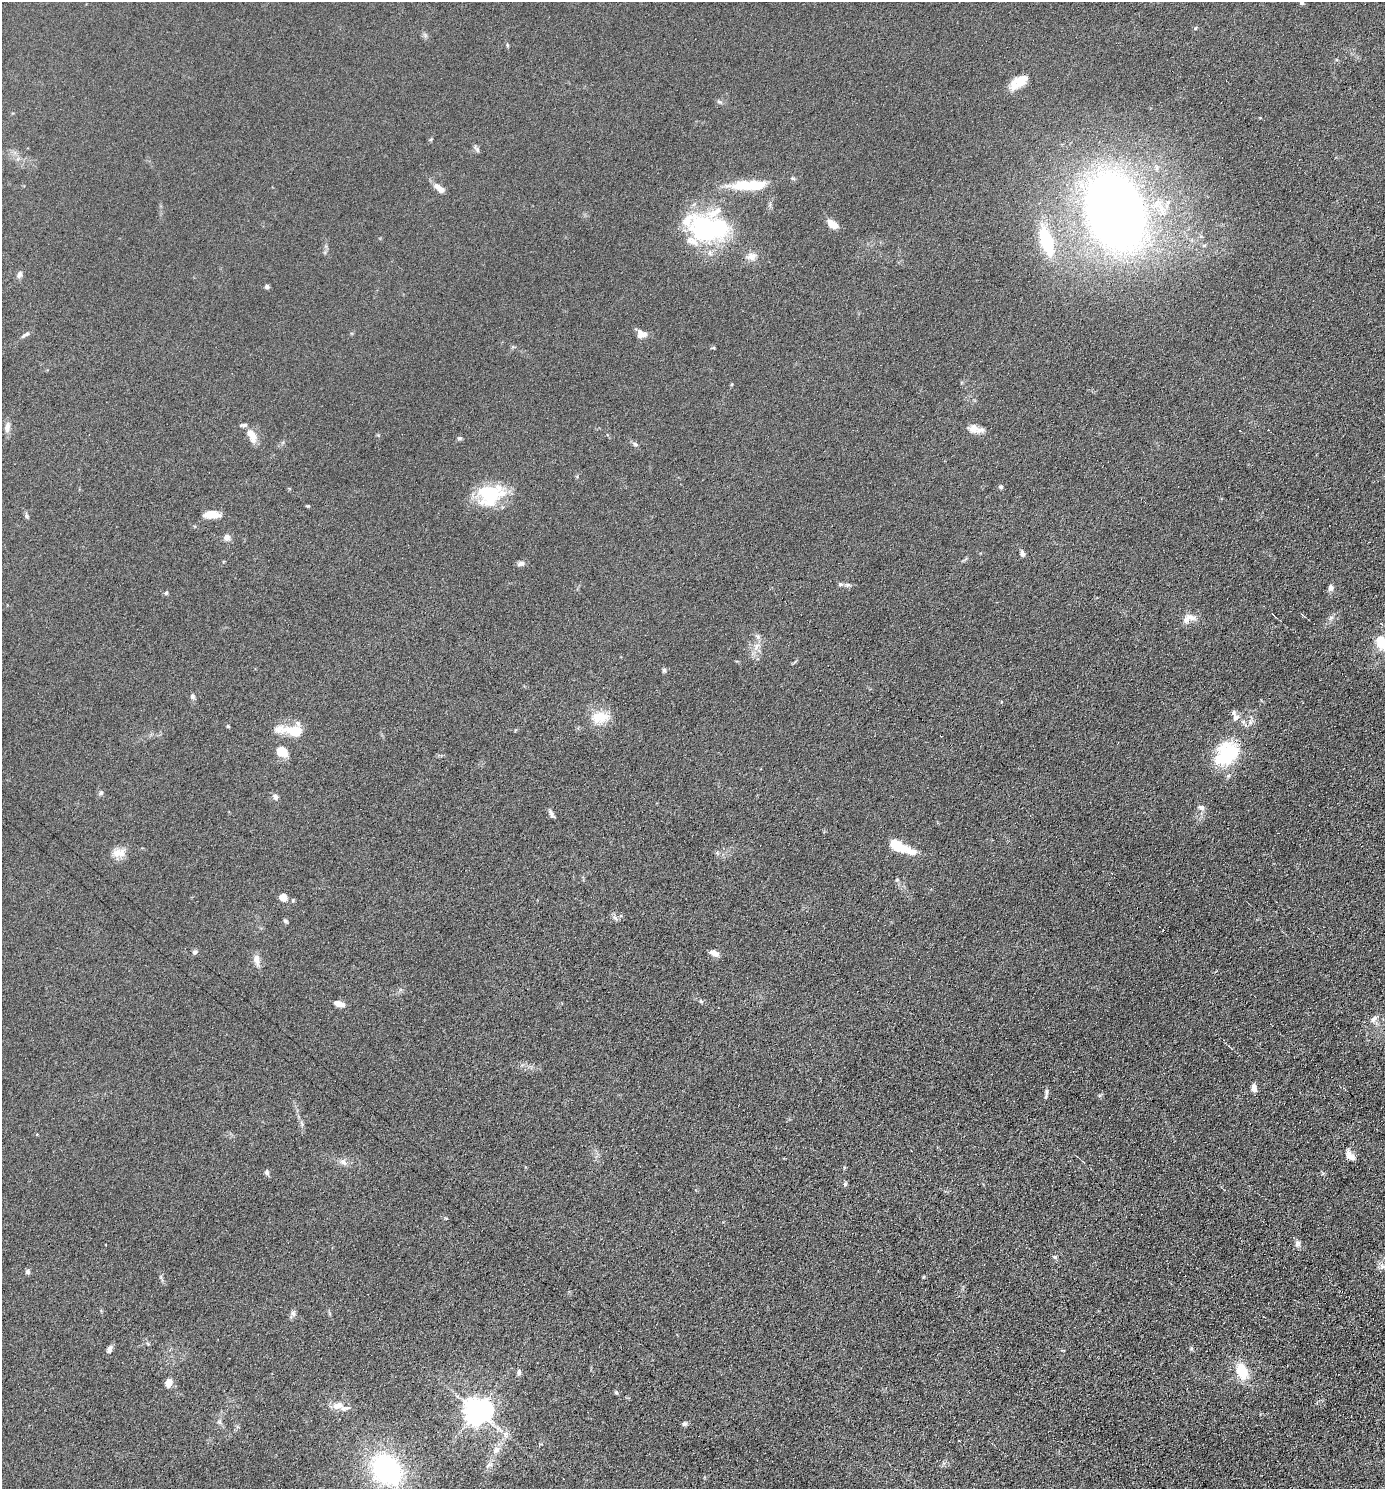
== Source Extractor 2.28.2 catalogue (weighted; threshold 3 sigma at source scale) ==
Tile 6 of 4 x 4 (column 2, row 2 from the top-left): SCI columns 1532-2914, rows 2983-4469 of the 5970 x 5964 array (HDU 1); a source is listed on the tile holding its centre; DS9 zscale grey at full resolution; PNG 1387 x 1491 px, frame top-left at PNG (2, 2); no overlay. Shown black and unused: <1% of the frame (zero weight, under 4 of 8 exposures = <1% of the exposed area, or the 3 px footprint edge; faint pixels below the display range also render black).
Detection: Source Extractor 2.28.2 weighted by HDU 2 'WHT'; one run over the whole footprint, this tile lists its part. Background 0.0901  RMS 0.0078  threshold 0.032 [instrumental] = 3 sigma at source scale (4.09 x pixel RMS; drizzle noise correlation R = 1.36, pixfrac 0.8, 0.05/0.05 arcsec/px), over >= 5 px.
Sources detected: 97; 1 inside a brighter object's white glare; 1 cosmic-ray / hot-pixel residue — not listed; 8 inside a brighter listed object's ellipse — not listed separately; the other 87 listed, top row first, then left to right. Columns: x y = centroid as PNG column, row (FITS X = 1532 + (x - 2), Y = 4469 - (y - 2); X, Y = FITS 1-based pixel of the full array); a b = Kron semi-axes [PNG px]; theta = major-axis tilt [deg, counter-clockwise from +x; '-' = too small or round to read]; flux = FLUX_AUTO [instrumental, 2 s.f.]
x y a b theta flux
1302 3 5 4 - 1.5
1195 28 5 4 - 0.81
507 45 6 3 -71 0.75
1019 82 25 12 33 12
719 102 8 4 -23 1.3
477 149 11 4 -56 1.5
750 185 43 10 1 29
439 188 15 6 -39 5.7
1115 212 47 33 -69 970
832 224 13 8 -33 6.5
709 229 45 27 4 99
1046 241 25 10 -74 45
751 257 14 10 4 5
20 275 8 6 62 2.8
267 287 5 5 - 1.6
26 334 12 4 33 2.1
641 334 12 9 -13 5.5
713 348 6 3 18 0.69
732 384 5 3 - 0.68
7 427 13 7 79 3.7
975 429 21 9 -13 6.1
251 435 19 9 -60 9.2
459 438 7 5 1 1.1
635 444 9 4 -26 1.5
1001 487 6 5 - 1.3
488 492 42 21 9 32
308 506 5 4 - 0.68
211 515 17 8 1 9.1
26 516 8 4 -82 1.3
227 537 8 8 - 3.2
1022 553 8 5 -75 2.4
521 563 10 6 14 2.5
847 585 9 5 2 1.7
1331 588 8 6 85 2.4
166 593 5 5 - 0.89
1190 617 18 7 -18 4.7
1331 618 9 3 45 1.5
757 636 8 5 -72 2
1381 643 14 10 -68 17
756 646 13 5 58 3.9
664 670 6 5 - 1.3
192 696 7 6 - 1.6
600 717 26 15 7 14
1236 717 9 7 49 2.9
1250 722 7 6 - 2.4
228 726 5 4 - 0.74
294 731 27 12 -11 16
282 752 11 9 -24 12
1227 754 27 20 48 46
101 793 7 5 17 1.4
275 797 9 7 -69 2.3
1201 807 9 7 -13 2.6
551 814 13 4 -60 2.1
897 846 19 9 -27 21
119 853 19 11 7 7.4
283 897 7 6 - 7.4
285 921 6 4 -40 1.1
195 952 6 6 - 1.6
714 953 10 5 -28 4.5
256 960 16 7 -78 4.9
701 1001 6 5 - 1.1
339 1004 12 5 -16 5.4
1374 1019 13 6 46 3.6
1254 1088 9 6 -80 3.4
1046 1092 9 5 88 2
1350 1155 13 7 -56 5.1
343 1162 10 8 -45 3.5
267 1173 7 6 - 1.6
845 1184 6 5 - 1.2
1297 1244 10 7 -87 2.4
1055 1257 5 5 - 1.1
1382 1266 9 8 - 3
28 1271 6 6 - 1.6
293 1313 9 6 -89 2.2
1191 1348 5 5 - 1
109 1349 9 6 69 2.9
1242 1371 23 14 -70 17
519 1372 8 5 -89 1.9
169 1383 10 7 73 5.5
616 1392 5 5 - 1
337 1406 15 9 3 6.4
477 1411 8 8 - 880
219 1422 6 5 - 1.4
684 1424 6 5 - 1.9
959 1441 3 2 - 0.41
496 1450 11 9 60 4.2
386 1470 26 20 -47 120
Isophote crosses this tile's border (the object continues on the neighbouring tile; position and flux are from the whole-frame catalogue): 2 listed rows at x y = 1302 3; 1381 643